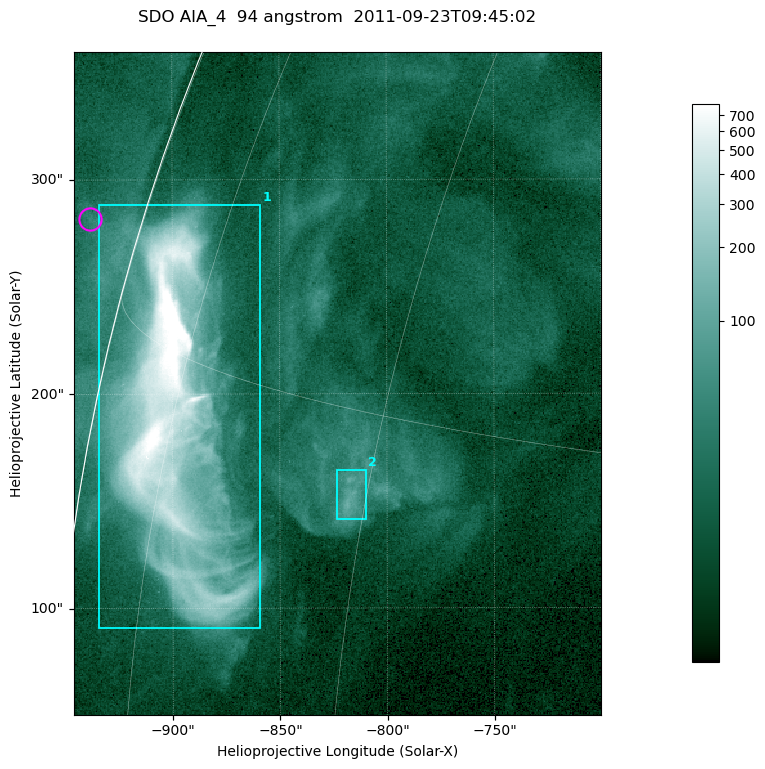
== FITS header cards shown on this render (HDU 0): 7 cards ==
TELESCOP= 'SDO     '           /
INSTRUME= 'AIA_4   '           /
WAVELNTH=                   94 /
WAVEUNIT= 'angstrom'           /
DATE-OBS= '2011-09-23T09:45:02.12' /
CTYPE1  = 'HPLN-TAN'           /
CTYPE2  = 'HPLT-TAN'           /

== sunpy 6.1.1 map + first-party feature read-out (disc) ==
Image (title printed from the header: SDO AIA_4  94 angstrom  2011-09-23T09:45:02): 410 x 515 px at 0.6 arcsec/px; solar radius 956 arcsec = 1593 px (partial field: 2.5% of the solar disc is inside the frame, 93% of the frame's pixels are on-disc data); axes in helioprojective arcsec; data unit not stated in the header (colour bar unlabelled)
Pointing: header CRPIX1/2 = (2058.48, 2043.05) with CRVAL1/2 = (0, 0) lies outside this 410 x 515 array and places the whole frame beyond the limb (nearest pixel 1.41 R_sun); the SolarSoft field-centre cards XCEN/YCEN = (-823.1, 204.8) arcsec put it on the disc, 1306 arcsec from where CRPIX/CRVAL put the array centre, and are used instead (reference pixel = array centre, CRVAL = XCEN/YCEN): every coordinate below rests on XCEN/YCEN
Orientation: roll -0.138 deg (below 1 deg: not rotated)
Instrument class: DISC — disc imager (sunpy class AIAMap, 94 A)
Bright regions (active regions / flare kernels): reference = the on-disc median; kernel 3 px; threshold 5 sigma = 51.1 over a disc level ~14.4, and >= 1.15x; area >= 211 px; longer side >= 5 px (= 3 arcsec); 2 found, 2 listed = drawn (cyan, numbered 1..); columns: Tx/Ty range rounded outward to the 2 arcsec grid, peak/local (2 s.f.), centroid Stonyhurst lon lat
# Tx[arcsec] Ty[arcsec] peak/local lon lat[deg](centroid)
1 -936..-858 90..288 83 -75 +13
2 -824..-810 140..166 8.6 -61 +13
Off-limb structures (1.02-1.3 R_sun): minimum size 105 px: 1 found; the strongest spans PA ~75 deg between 1.02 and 1.03 R_sun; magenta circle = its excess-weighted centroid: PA ~75 deg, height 1.02 R_sun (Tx ~-938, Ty ~282 arcsec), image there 2.2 x the reference